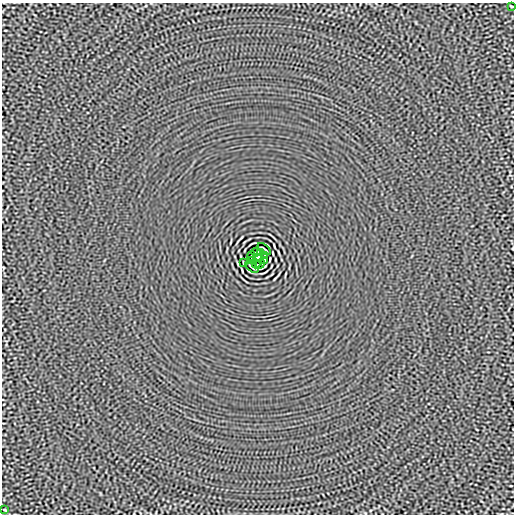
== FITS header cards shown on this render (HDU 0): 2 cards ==
NAXIS1  =                  512
NAXIS2  =                  512

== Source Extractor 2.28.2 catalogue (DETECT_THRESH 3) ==
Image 512 x 512 px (HDU 0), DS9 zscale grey, 1 PNG px = 1 image px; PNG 516 x 516 px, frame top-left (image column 1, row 512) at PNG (2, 3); each listed source drawn as its Kron ellipse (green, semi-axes under 4 px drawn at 4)
Background -1.30e-05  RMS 0.0015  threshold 0.00445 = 3 sigma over >= 5 px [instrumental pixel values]
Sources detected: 14; all 14 listed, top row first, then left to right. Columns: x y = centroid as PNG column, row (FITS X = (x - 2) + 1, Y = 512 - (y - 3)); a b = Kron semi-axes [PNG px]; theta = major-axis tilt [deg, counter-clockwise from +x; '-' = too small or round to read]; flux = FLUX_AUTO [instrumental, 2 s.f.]
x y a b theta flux
512 6 3 2 - 0.082
264 249 8 2 -40 0.1
256 252 5 2 - 0.063
260 252 4 2 - 0.1
251 256 4 2 - 0.076
265 256 4 2 - 0.073
258 258 4 4 - 3.7
251 260 3 2 - 0.08
265 260 4 2 - 0.078
243 263 4 2 - 0.081
256 264 4 2 - 0.088
260 264 5 2 - 0.088
252 267 8 2 -40 0.099
5 510 3 2 - 0.079
At the frame edge (FLAGS 8, measured only in part): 1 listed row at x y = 512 6